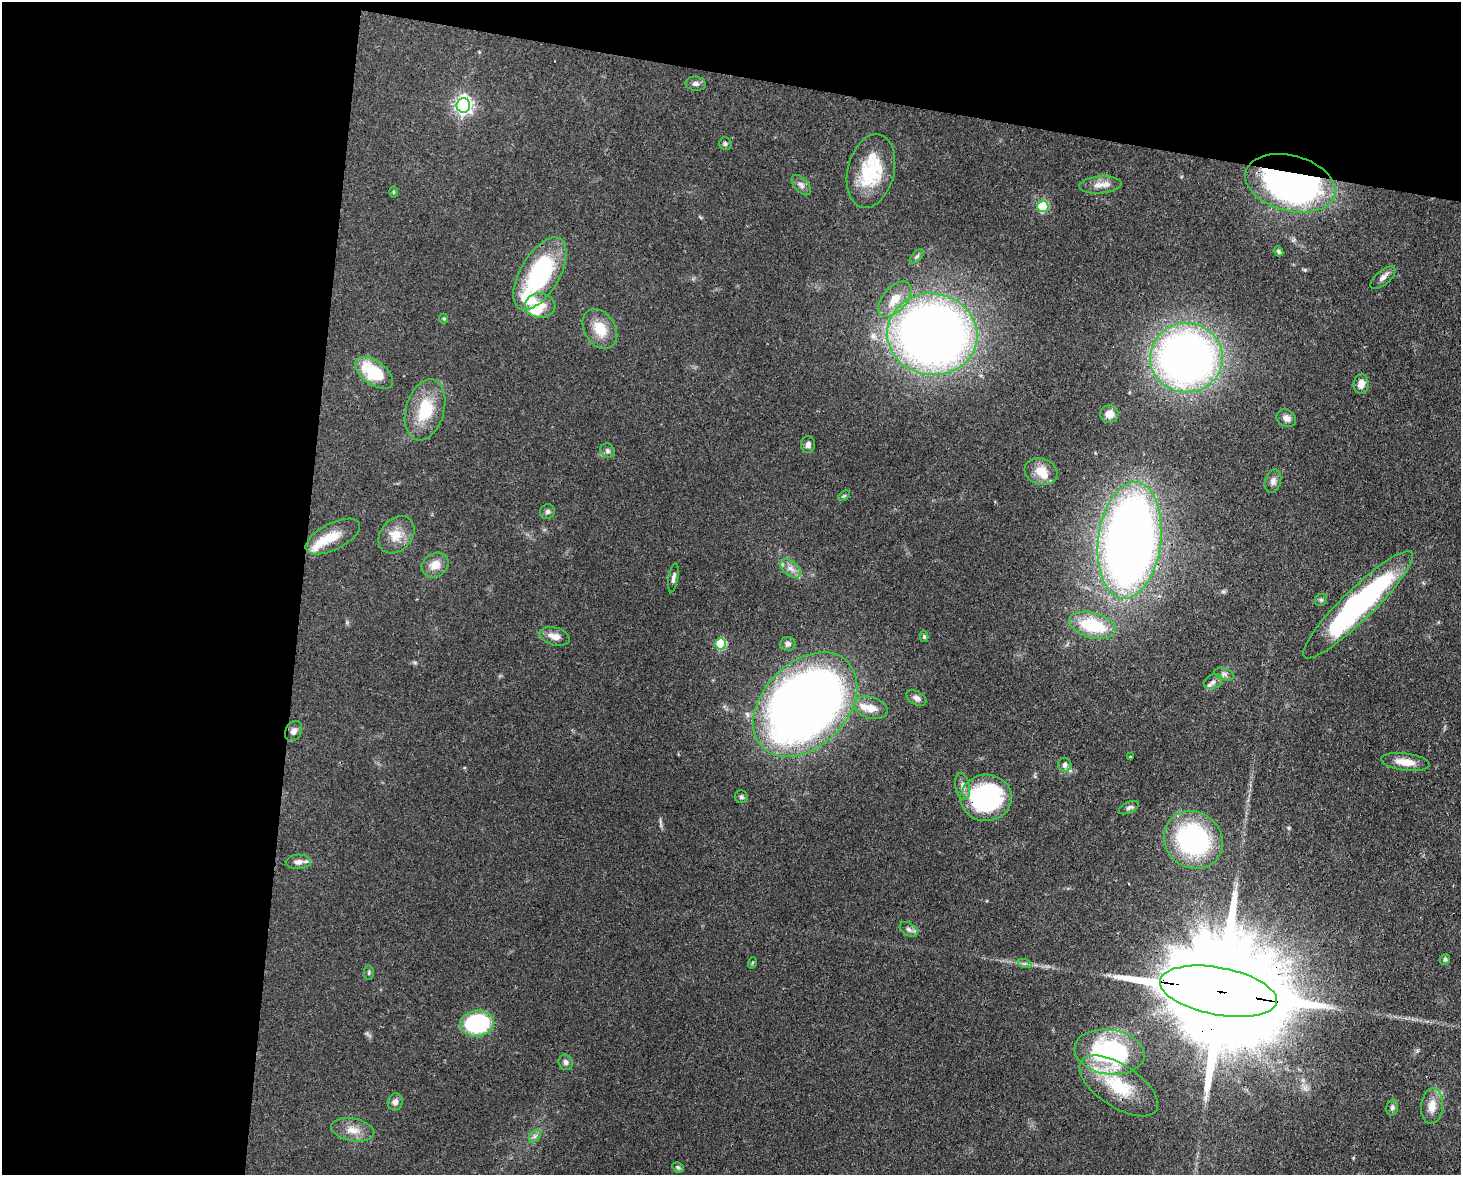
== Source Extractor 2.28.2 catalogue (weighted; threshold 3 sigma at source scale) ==
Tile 1 of 3 x 4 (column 1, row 1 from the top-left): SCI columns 305-1763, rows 3596-4768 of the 4864 x 4844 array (HDU 1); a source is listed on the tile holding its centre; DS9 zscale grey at full resolution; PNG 1463 x 1177 px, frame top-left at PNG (2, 2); each listed source drawn as its Kron ellipse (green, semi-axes under 4 px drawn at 4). Shown black and unused: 27% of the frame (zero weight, under 3 of 4 exposures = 9% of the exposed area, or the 3 px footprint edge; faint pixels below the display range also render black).
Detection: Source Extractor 2.28.2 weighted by HDU 2 'WHT'; one run over the whole footprint, this tile lists its part. Background 0.0931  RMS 0.0046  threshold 0.0207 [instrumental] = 3 sigma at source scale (4.5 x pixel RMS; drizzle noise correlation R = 1.50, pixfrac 1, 0.05/0.05 arcsec/px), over >= 5 px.
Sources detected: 80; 6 inside a brighter listed object's ellipse — not listed separately; the other 74 listed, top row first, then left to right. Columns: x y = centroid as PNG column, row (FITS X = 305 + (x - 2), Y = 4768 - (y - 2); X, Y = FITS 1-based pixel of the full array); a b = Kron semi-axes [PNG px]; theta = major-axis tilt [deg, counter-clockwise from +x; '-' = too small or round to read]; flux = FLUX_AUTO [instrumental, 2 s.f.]
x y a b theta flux
696 84 10 7 -8 1.9
463 105 7 6 - 180
725 144 6 6 - 1
871 171 37 23 77 28
1290 183 46 27 -15 180
801 185 12 7 -49 2.1
1100 185 21 8 5 4.4
393 192 6 4 -89 0.56
1043 206 5 5 - 33
1278 251 5 4 - 0.73
917 256 9 4 44 0.98
540 274 40 19 60 54
1383 278 15 7 41 2.3
895 299 21 11 48 8.9
540 306 15 12 -3 7
444 319 5 4 - 0.69
600 329 21 15 -57 11
932 334 45 41 -9 450
1186 358 36 34 0 300
374 373 22 12 -36 22
1361 384 10 7 85 3.7
425 410 31 19 74 19
1109 414 9 9 - 3.8
1286 418 10 8 -30 2.9
808 444 8 7 - 1.7
608 451 7 6 - 1.3
1041 472 17 13 -17 6.8
1273 481 12 8 71 2.2
844 496 7 3 36 0.6
547 512 8 7 - 1.2
396 535 21 15 49 7.9
333 536 30 13 27 9.8
1130 540 58 31 83 480
435 565 14 11 31 5.9
791 568 12 7 -37 3
673 578 14 5 81 1.7
1321 600 6 5 - 0.84
1358 605 75 15 44 110
1092 625 24 12 -14 25
555 636 16 8 -14 4.1
924 637 5 4 - 0.66
721 644 5 5 - 33
788 644 8 7 - 1.8
1224 674 10 6 -16 1.6
1213 682 9 7 26 2
916 698 11 6 -30 1.8
805 705 60 42 45 470
871 708 17 10 -16 5.9
294 731 10 8 61 2.4
1131 757 3 3 - 1.5
1405 762 24 8 -7 6.8
1065 765 7 6 - 1.8
963 786 13 7 -79 2.5
741 797 6 6 - 0.95
986 798 26 23 4 64
1129 808 10 5 25 1.4
1193 840 31 27 -39 72
298 862 12 7 3 2.8
909 929 10 6 -33 1.7
1445 959 5 5 - 0.84
752 963 6 3 71 0.47
1025 964 7 4 -18 0.91
369 972 7 5 88 0.78
1218 991 59 23 -11 24000
477 1024 17 13 6 50
1109 1052 35 22 -8 67
566 1062 8 7 - 1.7
1119 1086 45 21 -33 25
395 1102 9 7 72 2.2
1432 1106 18 11 85 6
1392 1108 8 6 75 1.2
353 1130 22 11 -10 6.1
535 1136 7 5 46 1.3
678 1167 6 5 - 0.95
Overlapping masked pixels (flux is a lower limit): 5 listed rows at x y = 1290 183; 1130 540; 805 705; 986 798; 1218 991